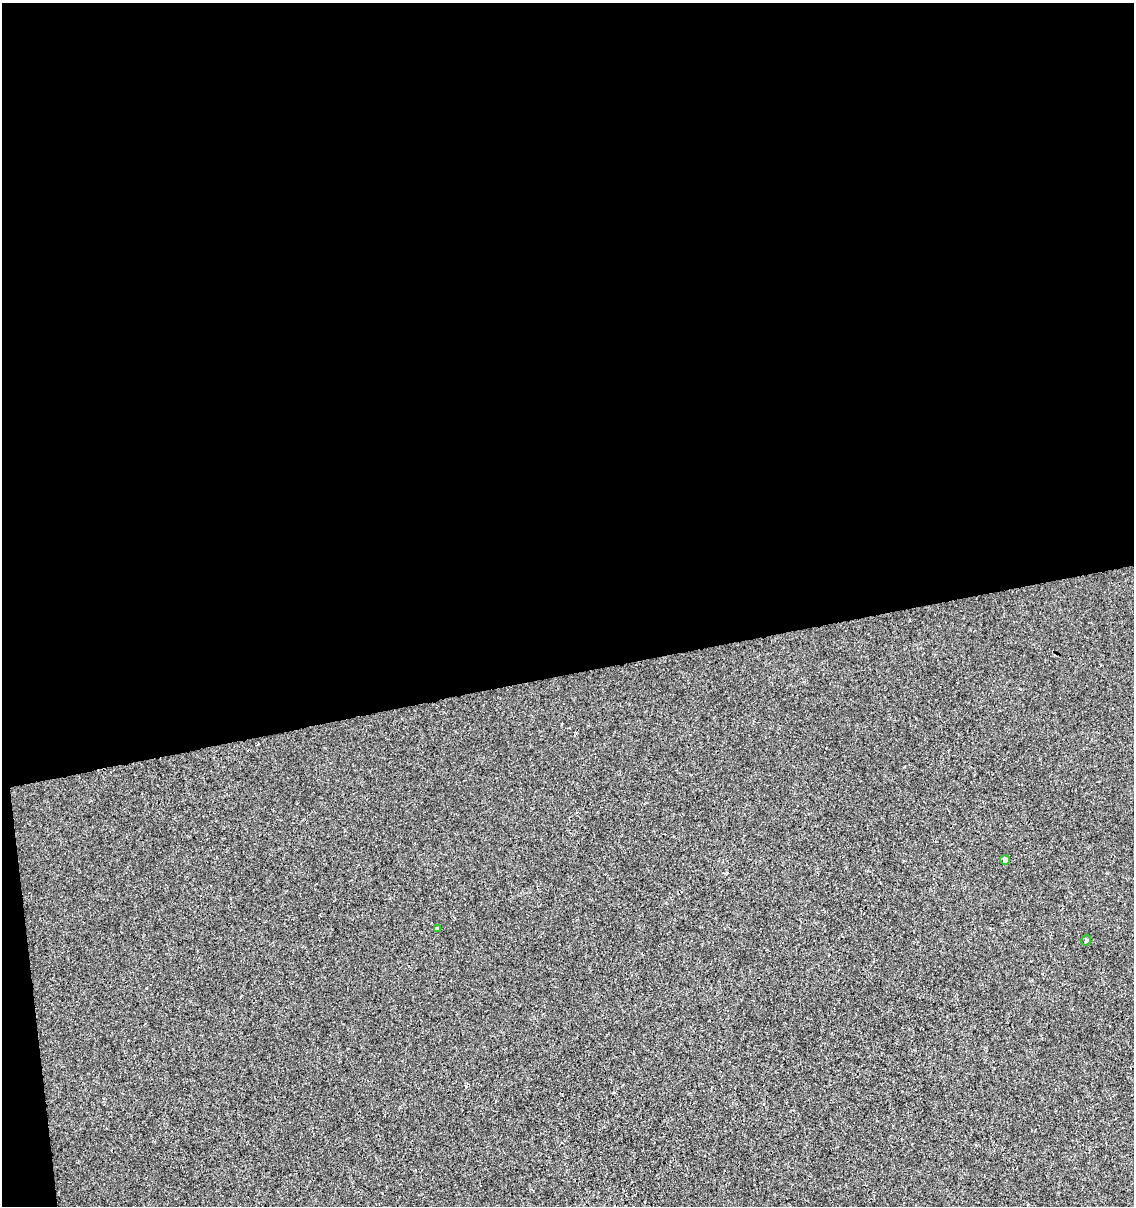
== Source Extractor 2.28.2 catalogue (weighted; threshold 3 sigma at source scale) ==
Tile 1 of 4 x 4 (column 1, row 1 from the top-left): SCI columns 80-1211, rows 3659-4862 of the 4644 x 4910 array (HDU 1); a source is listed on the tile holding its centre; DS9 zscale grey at full resolution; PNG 1136 x 1208 px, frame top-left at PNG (2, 3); each listed source drawn as its Kron ellipse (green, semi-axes under 4 px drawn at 4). Shown black and unused: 57% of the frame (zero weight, under 3 of 4 exposures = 4% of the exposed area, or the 3 px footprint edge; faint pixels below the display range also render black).
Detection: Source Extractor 2.28.2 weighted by HDU 2 'WHT'; one run over the whole footprint, this tile lists its part. Background 5.43e-06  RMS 0.0026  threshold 0.0117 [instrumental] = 3 sigma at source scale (4.5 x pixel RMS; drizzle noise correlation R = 1.50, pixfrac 1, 0.0396/0.0396 arcsec/px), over >= 5 px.
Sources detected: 3; all 3 listed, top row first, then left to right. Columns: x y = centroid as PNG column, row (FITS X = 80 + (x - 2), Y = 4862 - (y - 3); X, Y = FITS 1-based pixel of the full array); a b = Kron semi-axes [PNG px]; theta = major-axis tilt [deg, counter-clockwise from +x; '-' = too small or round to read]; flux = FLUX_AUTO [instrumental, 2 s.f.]
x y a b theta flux
1005 860 5 5 - 0.79
437 928 4 4 - 0.62
1086 940 5 4 - 0.44